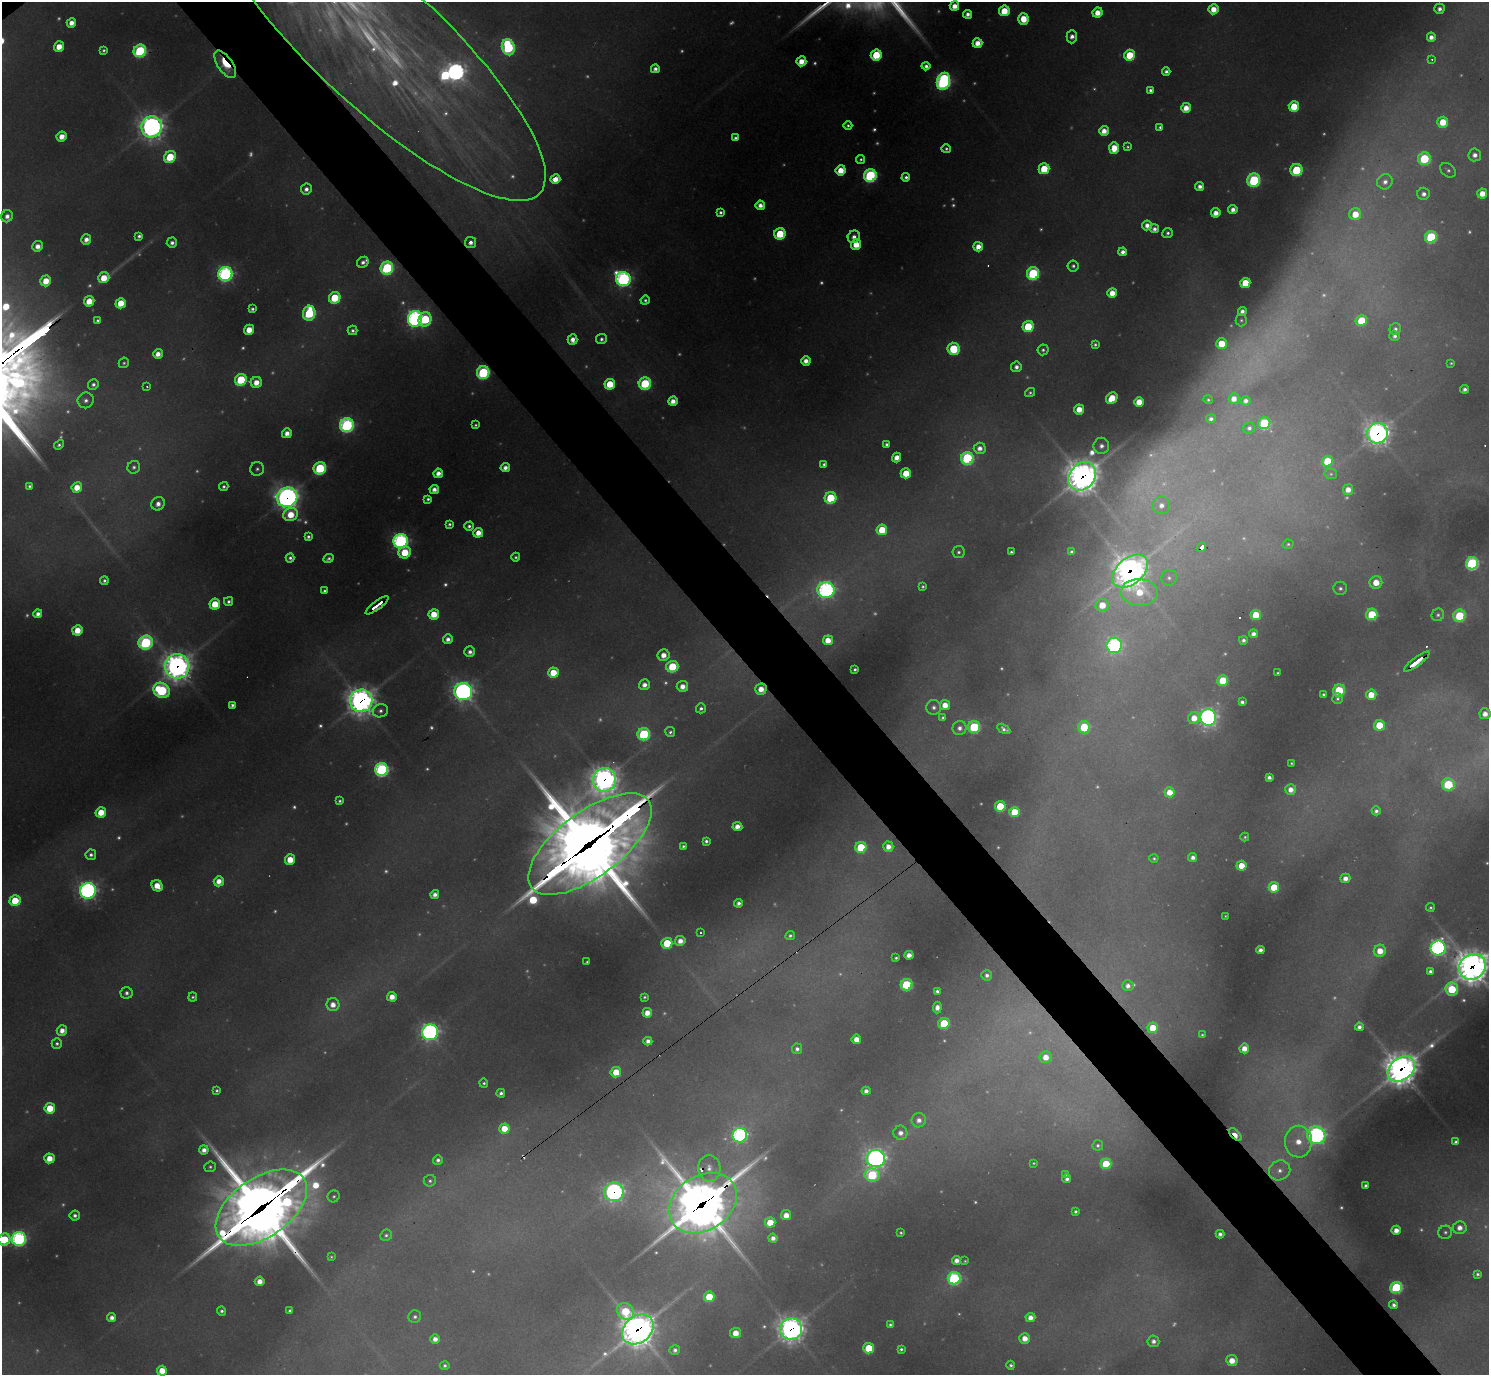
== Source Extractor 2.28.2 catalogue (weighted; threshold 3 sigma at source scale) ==
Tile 6 of 4 x 4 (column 2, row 2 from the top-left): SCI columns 1489-2975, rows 3044-4416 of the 5951 x 5947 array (HDU 1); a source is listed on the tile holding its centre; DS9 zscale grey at full resolution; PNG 1491 x 1377 px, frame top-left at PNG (2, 2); each listed source drawn as its Kron ellipse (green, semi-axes under 4 px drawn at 4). Shown black and unused: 5% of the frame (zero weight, under 2 of 3 exposures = <1% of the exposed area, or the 3 px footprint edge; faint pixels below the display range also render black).
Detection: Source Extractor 2.28.2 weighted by HDU 2 'WHT'; one run over the whole footprint, this tile lists its part. Background 0.385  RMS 0.013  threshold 0.0569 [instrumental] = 3 sigma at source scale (4.5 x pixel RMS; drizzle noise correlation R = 1.50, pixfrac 1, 0.05/0.05 arcsec/px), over >= 5 px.
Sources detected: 543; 146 too faint to see at this stretch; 4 cosmic-ray / hot-pixel residue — neither listed nor drawn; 5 inside a brighter listed object's ellipse — not listed separately; the other 388 listed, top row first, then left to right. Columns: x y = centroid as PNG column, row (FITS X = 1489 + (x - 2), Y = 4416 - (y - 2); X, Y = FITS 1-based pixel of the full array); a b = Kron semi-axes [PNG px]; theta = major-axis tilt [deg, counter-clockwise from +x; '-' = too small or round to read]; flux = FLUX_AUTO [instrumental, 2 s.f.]
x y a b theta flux
954 6 5 4 - 19
1213 9 5 5 - 28
1439 9 5 5 - 9
1004 11 5 5 - 55
1097 13 5 5 - 27
968 14 4 4 - 9
1023 19 6 5 - 43
71 23 5 4 - 16
1072 37 6 5 - 13
1431 37 4 4 - 11
977 43 5 4 - 22
379 45 219 63 -43 860
59 47 5 5 - 29
508 47 8 6 -77 260
104 50 3 3 - 3.3
140 51 6 6 - 250
876 55 5 5 - 89
1130 55 5 5 - 79
1432 59 3 3 - 2.3
801 61 5 5 - 25
225 64 16 7 -55 57
926 66 4 4 - 7
655 69 4 4 - 8.7
1166 71 4 4 - 6.1
943 81 9 6 76 510
1150 90 4 4 - 5.2
1294 106 5 5 - 60
1186 108 5 5 - 24
1443 122 5 5 - 49
848 125 4 4 - 3.8
152 127 10 10 - 1300
1160 127 4 4 - 4
1104 131 5 4 - 20
62 136 5 4 - 20
735 138 4 4 - 5.4
1128 147 4 4 - 2.7
1114 148 6 5 - 44
946 149 5 4 - 3.9
1475 155 6 6 - 12
170 157 6 5 - 77
861 159 4 4 - 3.5
1424 159 6 6 - 150
1044 169 5 5 - 70
841 170 5 5 - 35
1296 170 6 6 - 150
1448 170 8 6 -38 5.3
870 175 6 6 - 330
906 177 4 4 - 6.1
555 179 5 4 - 24
1254 180 7 6 - 240
1385 182 8 7 - 10
1200 186 4 4 - 10
306 189 6 5 - 9.4
1482 193 5 5 - 25
1424 194 6 6 - 9.5
760 205 4 4 - 14
1233 209 4 4 - 12
720 212 4 3 - 4.6
1216 213 5 4 - 18
1355 214 6 6 - 40
7 216 6 6 - 11
1147 225 5 5 - 13
1154 229 4 4 - 7.9
1167 233 5 5 - 5.1
780 234 6 5 - 97
139 236 4 4 - 5
854 237 6 6 - 10
1431 237 6 6 - 170
86 239 5 5 - 13
471 242 5 5 - 11
172 243 5 5 - 7.4
856 244 5 5 - 40
37 246 5 5 - 16
978 247 5 4 - 22
1123 252 4 4 - 10
363 262 6 5 - 7.3
1073 266 5 5 - 4.7
387 268 6 6 - 280
1033 273 6 6 - 240
225 274 7 7 - 540
104 278 6 5 - 37
623 279 7 7 - 580
46 281 5 5 - 35
1245 283 5 5 - 57
1112 293 5 5 - 26
335 298 6 5 - 92
645 300 4 4 - 4.3
89 301 5 5 - 32
121 303 5 5 - 42
252 309 4 4 - 4.4
1242 311 4 4 - 8.5
309 313 7 6 - 170
415 319 8 7 - 540
425 319 7 6 - 140
97 320 4 4 - 3.4
1241 320 6 5 - 3.3
1361 320 6 5 - 59
1028 326 6 5 - 96
1395 329 6 5 - 5
249 330 5 5 - 32
353 330 5 4 - 4.8
1395 336 5 5 - 6.1
572 339 5 5 - 15
601 339 5 5 - 5.9
1095 344 4 3 - 3.5
1221 344 5 5 - 57
954 349 6 6 - 120
1043 350 5 5 - 4.4
158 354 5 4 - 17
806 361 5 4 - 16
124 363 5 5 - 3.2
1451 363 3 3 - 1.8
1016 367 5 5 - 8.6
483 372 6 6 - 260
241 380 6 5 - 120
256 382 6 5 - 23
93 384 5 5 - 6.1
610 384 5 5 - 65
645 384 6 6 - 170
147 386 4 3 - 2.3
1465 389 4 4 - 7.2
1030 393 5 4 - 3.1
1112 398 6 5 - 50
1234 399 5 5 - 17
86 400 8 8 - 8.5
1208 400 5 4 - 2.8
673 401 5 4 - 17
1246 401 5 5 - 8.3
1139 402 5 5 - 33
1079 409 5 5 - 29
1211 419 5 4 - 6.2
1264 423 6 6 - 150
347 425 7 7 - 370
476 425 3 3 - 2.6
1249 428 6 5 - 6.2
287 433 5 5 - 16
1378 433 10 10 - 1200
887 444 4 4 - 5.7
59 445 5 4 - 4.1
1101 446 8 8 - 11
980 448 6 5 - 12
897 458 5 4 - 17
967 458 6 6 - 270
1327 461 5 5 - 77
824 464 4 4 - 5
134 467 6 6 - 5.2
320 468 6 6 - 190
505 468 5 4 - 11
257 469 7 6 - 5.3
438 473 5 4 - 15
906 473 5 5 - 56
1331 474 6 5 - 3
1082 476 15 12 48 2700
29 486 4 4 - 3.8
224 486 4 4 - 4.4
77 487 5 5 - 31
434 489 5 4 - 12
1348 490 5 5 - 18
287 497 10 9 - 1300
831 498 6 6 - 130
428 499 4 4 - 4.3
158 504 7 6 - 13
1161 505 9 8 - 15
291 515 7 6 - 42
449 524 4 3 - 4
469 526 5 4 - 5.3
882 530 5 5 - 58
478 533 5 4 - 22
308 537 4 4 - 4.8
401 541 7 7 - 510
1288 544 6 4 13 2.9
1201 547 5 3 - 29
405 552 6 6 - 69
958 552 6 6 - 4.6
1011 552 4 4 - 3.8
1071 552 4 4 - 4.3
516 557 4 4 - 3.9
290 558 5 4 - 4.9
328 558 5 4 - 4.8
1472 563 6 6 - 310
1130 571 20 13 40 2200
1169 578 8 7 - 6.5
104 581 4 4 - 4.6
1376 582 6 6 - 33
923 586 3 3 - 2.8
1340 588 7 6 - 5.7
826 590 8 8 - 510
324 591 4 4 - 4.1
1139 592 18 13 -2 64
228 601 4 4 - 5.2
215 604 5 5 - 50
377 605 14 3 36 76
1102 605 6 6 - 38
38 614 4 4 - 9.7
434 614 5 5 - 39
1372 614 6 5 - 120
1256 615 5 5 - 54
1438 615 6 6 - 4.4
1459 616 6 6 - 130
77 630 5 5 - 33
1253 634 4 4 - 9.5
448 639 5 4 - 10
828 640 5 5 - 26
1243 640 4 4 - 5.7
146 643 7 6 - 320
1114 645 7 7 - 390
470 652 5 5 - 9.1
664 655 6 6 - 20
1417 661 15 3 37 130
177 666 12 12 - 1600
672 667 6 5 - 96
855 669 3 3 - 3.3
553 673 5 5 - 51
1277 673 3 3 - 1.8
1223 680 5 5 - 67
644 685 5 5 - 13
682 686 6 5 - 18
761 689 6 5 - 24
161 690 8 7 - 250
1339 691 6 6 - 120
463 692 9 8 - 830
1323 695 3 3 - 3.4
1371 695 5 5 - 37
1338 699 5 5 - 4
361 701 11 11 - 1700
1242 702 4 4 - 5.9
232 705 4 4 - 4.9
945 705 5 5 - 25
934 707 7 7 - 7.3
701 708 5 5 - 5.5
380 711 8 6 16 6.9
1485 714 5 5 - 16
943 718 4 4 - 3.9
1194 718 6 6 - 27
1208 718 8 7 - 760
1379 725 5 5 - 63
974 727 6 6 - 190
1084 727 6 6 - 110
960 728 7 7 - 9.8
1004 729 7 4 -32 6.3
670 732 5 5 - 4.5
644 734 6 6 - 210
1291 763 3 3 - 1.8
382 769 6 6 - 420
1269 777 4 4 - 6.6
604 780 12 11 - 1400
1448 784 6 6 - 150
1291 789 5 5 - 17
1170 792 5 5 - 30
340 801 4 3 - 3.4
1000 806 5 5 - 93
1376 811 4 4 - 6
101 812 5 5 - 40
1014 812 5 5 - 62
737 827 5 4 - 19
1245 837 4 3 - 2.4
706 841 4 4 - 5.1
590 844 73 32 37 20000
683 846 4 3 - 3.4
861 847 5 5 - 110
888 847 5 5 - 17
91 855 5 5 - 5.8
1193 857 4 4 - 9
1154 858 4 4 - 2.7
290 860 5 5 - 37
1241 866 5 5 - 34
1345 878 5 4 - 13
219 881 5 5 - 19
157 886 6 5 - 32
1274 887 5 5 - 69
88 891 8 8 - 690
435 894 4 4 - 10
15 901 5 5 - 70
738 903 4 4 - 7.4
1430 907 4 4 - 2.7
1225 916 3 3 - 1.5
701 932 3 3 - 2.9
790 936 5 4 - 4.4
680 941 5 5 - 17
667 943 5 5 - 86
1438 948 7 7 - 530
1260 950 4 4 - 11
1380 951 6 6 - 32
909 955 4 4 - 15
896 958 3 3 - 2.8
587 962 3 3 - 2.3
1472 967 14 12 38 2900
1430 971 4 4 - 5.3
987 975 5 5 - 6.9
906 985 6 5 - 180
1128 986 6 5 - 11
1452 989 6 6 - 100
937 991 4 4 - 5.9
127 993 6 5 - 6.5
193 997 4 4 - 3.1
392 997 5 5 - 21
644 997 3 3 - 2.9
333 1005 6 6 - 18
937 1008 6 4 85 11
647 1013 5 4 - 21
944 1023 5 5 - 110
1359 1027 4 4 - 8
1153 1028 5 5 - 50
62 1031 5 5 - 16
430 1032 8 8 - 650
1202 1035 3 3 - 1.8
856 1039 5 4 - 21
648 1041 4 4 - 9.3
57 1044 5 5 - 4.4
1244 1048 5 5 - 21
797 1049 5 5 - 6.9
1046 1057 6 6 - 22
1401 1069 15 11 38 3000
616 1072 5 5 - 44
484 1083 4 4 - 3.5
217 1090 4 4 - 3.3
866 1091 4 4 - 9
501 1093 4 4 - 6.2
50 1108 5 5 - 53
919 1120 7 7 - 12
504 1128 5 5 - 38
900 1133 7 7 - 12
740 1135 7 7 - 440
1235 1135 8 4 -45 39
1316 1135 9 8 - 600
1298 1142 16 13 89 38
1456 1142 4 4 - 5.2
1098 1145 5 5 - 3.5
204 1150 5 4 - 12
49 1158 5 5 - 28
876 1158 9 8 - 920
438 1160 5 4 - 6.3
1033 1163 3 3 - 1.7
1106 1164 5 5 - 84
210 1167 5 5 - 3.5
709 1168 13 11 -86 19
1280 1170 11 10 - 15
1066 1174 3 3 - 3.4
872 1175 7 6 - 160
1067 1179 4 4 - 6.4
430 1181 6 6 - 4.1
1365 1185 3 3 - 4
614 1192 10 9 - 600
334 1196 6 6 - 3.8
703 1203 36 27 33 6100
261 1208 52 29 35 12000
1075 1211 4 4 - 4.3
75 1215 5 5 - 6.6
786 1215 5 5 - 21
770 1223 5 5 - 49
1460 1228 7 6 - 16
1396 1230 4 4 - 16
1445 1232 7 6 - 4.7
901 1233 3 3 - 2.3
1220 1234 4 4 - 7.7
386 1235 6 5 - 3.8
773 1238 4 4 - 10
19 1239 7 7 - 440
4 1240 6 6 - 99
331 1257 3 3 - 1.9
957 1260 4 4 - 12
965 1261 3 3 - 1.7
1478 1274 4 3 - 3.7
954 1278 6 6 - 290
260 1281 5 5 - 18
1396 1287 6 5 - 220
709 1297 5 5 - 65
1394 1305 4 4 - 6.6
221 1311 4 4 - 4.5
290 1311 4 4 - 5.5
625 1311 9 8 - 90
415 1317 6 6 - 5.2
112 1318 4 4 - 11
1030 1318 5 4 - 16
890 1325 4 3 - 3.4
791 1329 11 10 - 1500
638 1330 17 13 39 2500
736 1333 5 5 - 26
1025 1338 5 5 - 21
435 1339 5 4 - 14
1153 1341 6 6 - 8.8
869 1348 5 5 - 77
901 1349 4 3 - 3.9
675 1350 5 5 - 6.8
1232 1361 5 5 - 26
445 1365 5 4 - 4.4
1011 1365 4 4 - 4
162 1371 5 5 - 34
Overlapping masked pixels (flux is a lower limit): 23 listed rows (the first 20) at x y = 379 45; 225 64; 483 372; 1378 433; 1082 476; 287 497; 1201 547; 1130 571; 377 605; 1417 661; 177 666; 761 689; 361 701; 604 780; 590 844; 1472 967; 1401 1069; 1235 1135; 614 1192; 703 1203
Isophote crosses this tile's border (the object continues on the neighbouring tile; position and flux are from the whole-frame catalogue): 3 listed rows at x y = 379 45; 1472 967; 4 1240